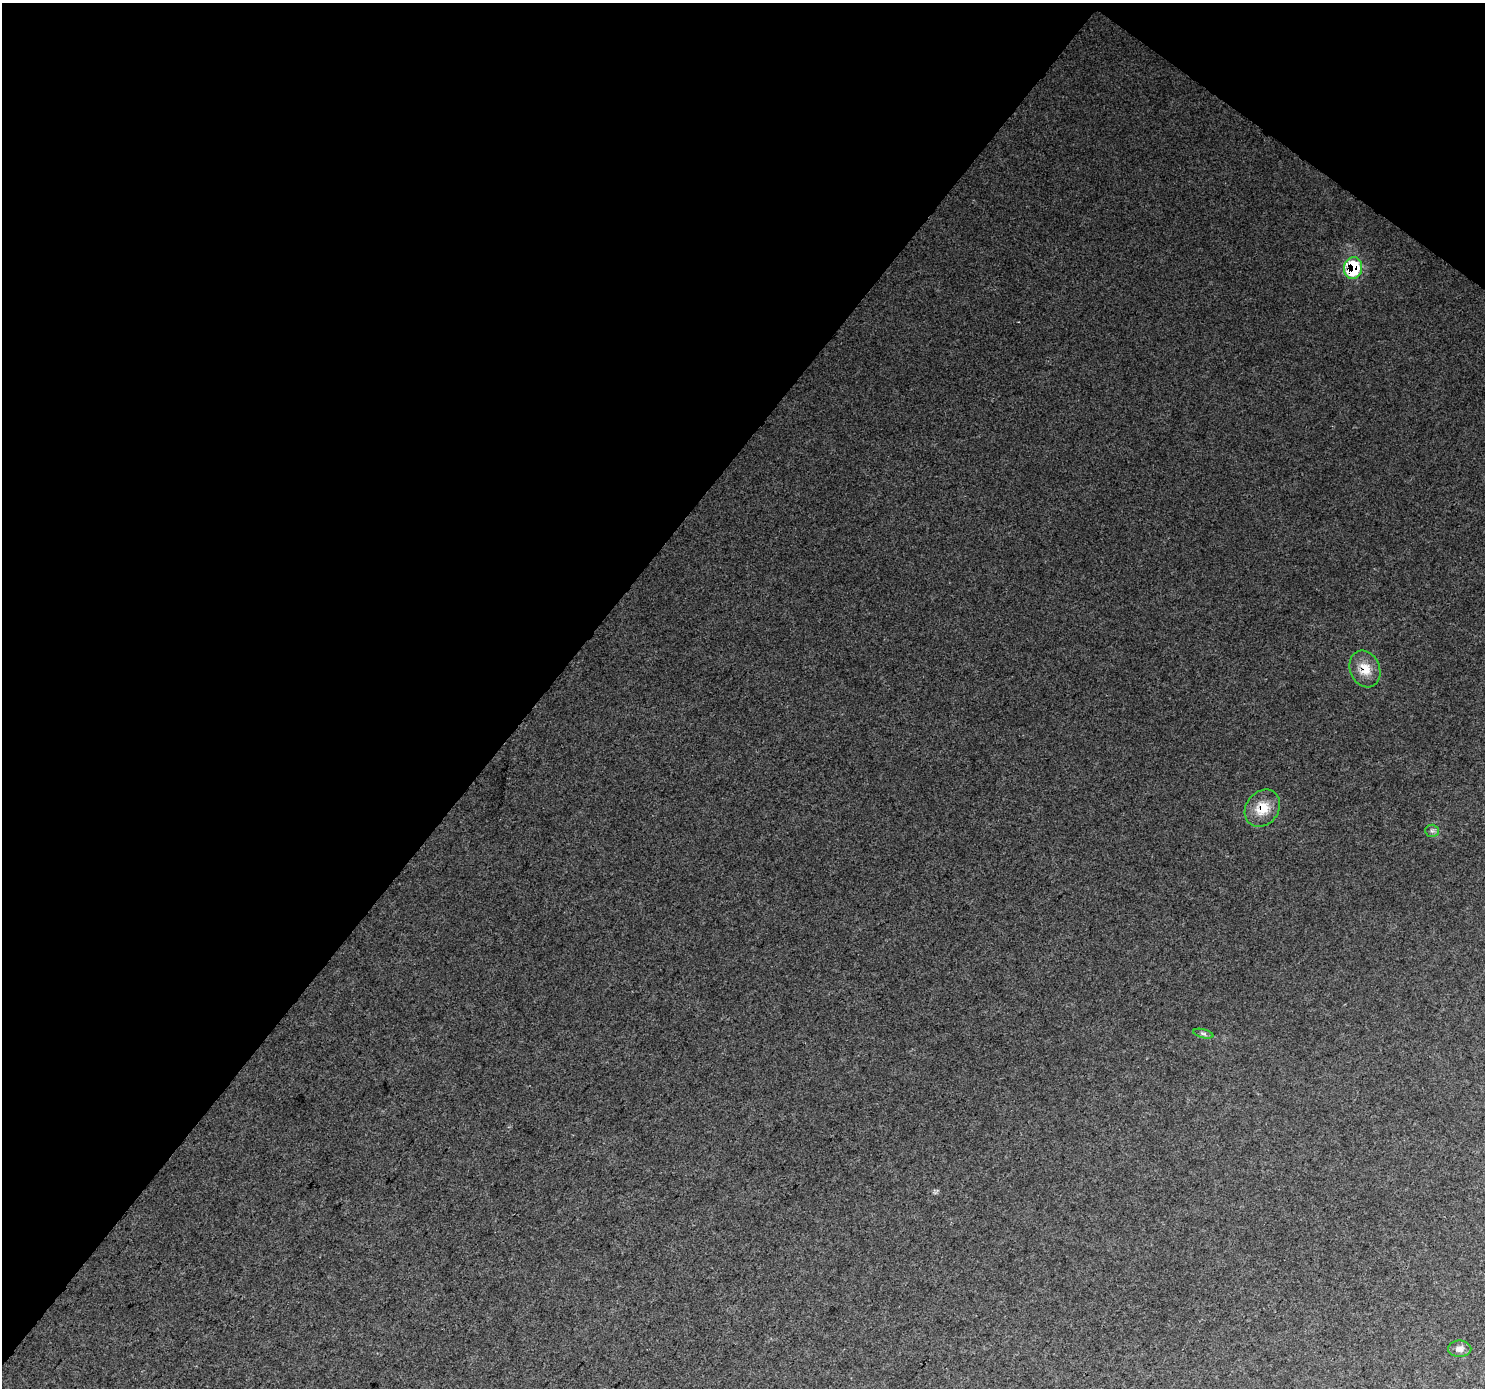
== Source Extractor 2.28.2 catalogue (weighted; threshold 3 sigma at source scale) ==
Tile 2 of 4 x 4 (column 2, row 1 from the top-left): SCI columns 1528-3010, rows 4449-5834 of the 6013 x 6060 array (HDU 1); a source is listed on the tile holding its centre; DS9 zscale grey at full resolution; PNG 1487 x 1390 px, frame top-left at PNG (2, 3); each listed source drawn as its Kron ellipse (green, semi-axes under 4 px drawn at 4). Shown black and unused: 39% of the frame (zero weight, under 3 of 4 exposures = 5% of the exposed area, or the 3 px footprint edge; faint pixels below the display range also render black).
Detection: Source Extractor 2.28.2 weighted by HDU 2 'WHT'; one run over the whole footprint, this tile lists its part. Background 0.0161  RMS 0.0042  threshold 0.019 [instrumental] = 3 sigma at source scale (4.5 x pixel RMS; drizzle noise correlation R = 1.50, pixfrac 1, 0.0396/0.0396 arcsec/px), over >= 5 px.
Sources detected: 6; all 6 listed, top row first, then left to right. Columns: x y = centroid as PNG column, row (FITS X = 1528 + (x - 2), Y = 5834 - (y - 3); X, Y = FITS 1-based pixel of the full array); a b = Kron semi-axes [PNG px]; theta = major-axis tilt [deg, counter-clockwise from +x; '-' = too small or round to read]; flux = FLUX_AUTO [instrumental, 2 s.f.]
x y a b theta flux
1353 268 11 9 78 24
1365 669 19 15 -67 7.4
1262 808 20 16 52 8.9
1432 831 6 6 - 1.1
1203 1034 10 4 -14 0.95
1460 1349 12 8 0 2
Overlapping masked pixels (flux is a lower limit): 3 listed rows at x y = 1353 268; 1365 669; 1262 808